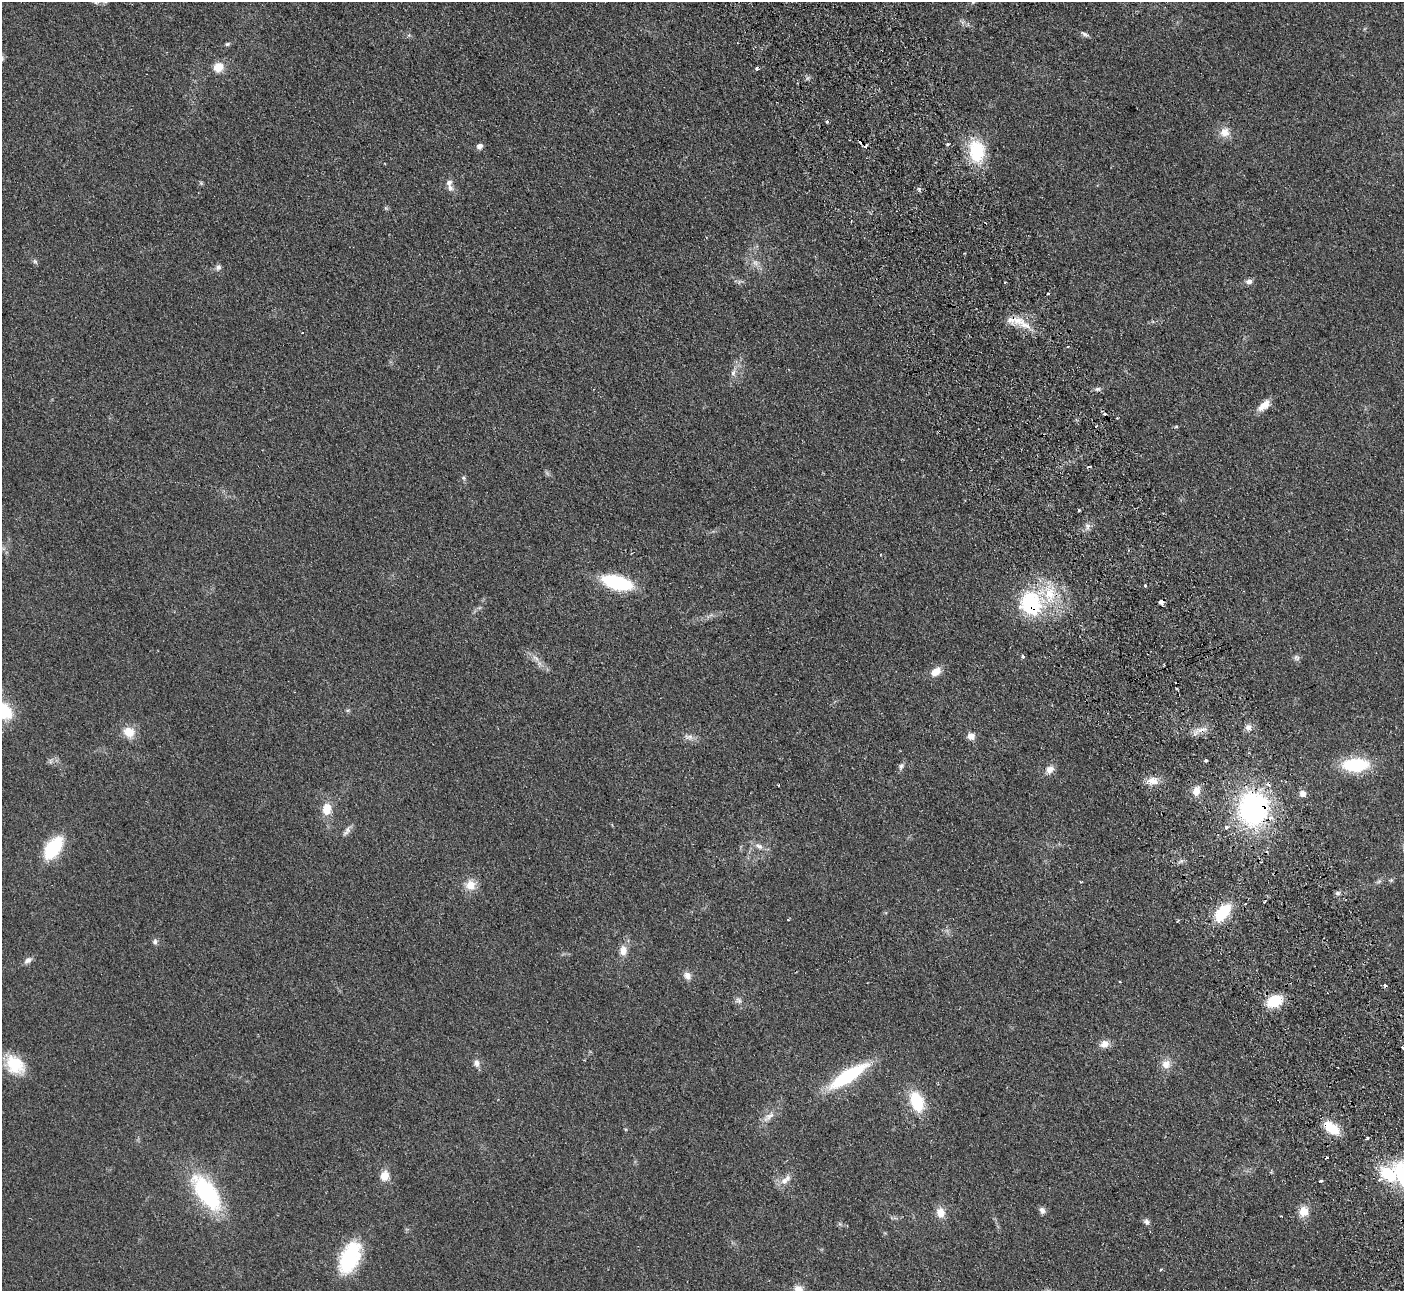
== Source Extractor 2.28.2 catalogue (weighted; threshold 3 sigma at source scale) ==
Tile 6 of 4 x 4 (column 2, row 2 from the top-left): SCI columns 1456-2857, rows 2759-4047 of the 5715 x 5648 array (HDU 1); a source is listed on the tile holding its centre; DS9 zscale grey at full resolution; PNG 1406 x 1293 px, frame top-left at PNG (2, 2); no overlay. Shown black and unused: <1% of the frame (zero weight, under 2 of 3 exposures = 3% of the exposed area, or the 3 px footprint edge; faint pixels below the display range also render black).
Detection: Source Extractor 2.28.2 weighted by HDU 2 'WHT'; one run over the whole footprint, this tile lists its part. Background 0.0949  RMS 0.0097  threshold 0.0439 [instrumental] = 3 sigma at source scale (4.5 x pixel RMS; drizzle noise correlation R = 1.50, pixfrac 1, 0.05/0.05 arcsec/px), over >= 5 px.
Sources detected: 106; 1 too faint to see at this stretch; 14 cosmic-ray / hot-pixel residue — not listed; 3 inside a brighter listed object's ellipse — not listed separately; the other 88 listed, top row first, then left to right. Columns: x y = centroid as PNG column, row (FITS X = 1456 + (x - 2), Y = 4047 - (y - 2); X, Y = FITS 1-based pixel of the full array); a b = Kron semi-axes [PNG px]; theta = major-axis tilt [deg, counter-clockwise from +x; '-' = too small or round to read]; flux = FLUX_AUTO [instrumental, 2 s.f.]
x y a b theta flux
973 2 5 4 - 1.1
1085 34 12 4 -32 2.6
227 44 7 5 16 1.5
218 67 9 8 - 15
827 122 3 3 - 1.6
1225 132 13 12 - 10
948 144 3 2 - 2.7
479 146 7 6 - 3.8
977 151 24 17 -83 49
449 183 9 8 - 4
919 189 6 4 -49 1.6
35 261 8 5 -53 1.9
755 263 9 7 -46 4.4
218 267 8 7 - 3.1
1249 281 8 7 - 4
1048 293 3 3 - 0.92
1024 324 25 9 -31 15
1068 346 3 2 - 0.85
733 373 9 6 73 3.4
1097 389 8 4 0 2.2
1264 405 18 8 40 9.6
1117 418 3 3 - 1
1176 427 5 3 - 1
463 478 6 5 - 1.7
1079 511 5 3 - 0.88
1088 526 9 5 -54 3.1
617 582 25 11 -15 75
1145 585 3 3 - 2.7
1049 594 22 15 -87 29
1161 602 4 3 - 26
1030 604 22 19 -77 82
1023 656 3 2 - 2.4
536 658 10 5 -28 4.2
1296 658 8 8 - 2.7
936 672 12 8 37 11
1177 689 3 2 - 2
3 711 26 20 -24 35
1248 727 9 7 0 4.4
129 732 14 12 -32 14
971 736 8 7 - 6.7
689 737 15 6 4 4.7
1206 760 3 3 - 2.7
50 761 7 4 89 1.9
1355 765 24 12 3 57
901 766 9 6 72 2.8
1050 770 11 9 40 6
1153 781 14 10 -7 9.1
1196 791 13 9 71 8.4
1303 793 6 5 - 7.6
327 809 13 9 81 16
1253 809 29 25 85 190
1226 827 3 3 - 7.6
347 831 14 6 53 4
759 846 13 7 -28 5.3
53 848 21 12 55 57
1379 881 7 4 19 1.8
470 885 13 13 - 12
1338 893 7 5 -1 2.4
1245 904 3 2 - 1.5
1222 912 18 10 49 42
155 942 8 6 -90 2.7
623 951 13 9 84 8.5
28 960 11 7 32 4.1
687 976 10 9 - 5.3
739 1000 8 6 -68 2.8
1275 1001 16 11 24 28
1104 1044 12 10 27 6.9
1402 1047 3 3 - 1.8
476 1063 12 8 -87 4.6
15 1064 26 18 -44 32
1166 1064 12 11 - 8.5
848 1076 38 11 33 84
916 1102 19 12 -69 43
769 1116 21 8 40 8.2
1331 1128 14 8 -37 31
1367 1138 3 3 - 2.5
1388 1174 20 15 -22 39
384 1176 8 6 71 16
785 1180 19 9 39 8.2
1321 1181 4 3 - 3.8
207 1193 52 22 -54 86
1042 1210 9 7 -74 3.7
1303 1211 11 10 - 12
940 1213 13 10 -82 9.8
1281 1216 2 2 - 0.85
1146 1222 8 7 - 2.9
350 1258 39 20 66 61
798 1289 12 11 - 8
Overlapping masked pixels (flux is a lower limit): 4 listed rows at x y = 1161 602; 1030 604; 1253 809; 1331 1128
Isophote crosses this tile's border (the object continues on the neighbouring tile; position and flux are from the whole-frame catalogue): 4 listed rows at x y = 973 2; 3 711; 1402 1047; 798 1289